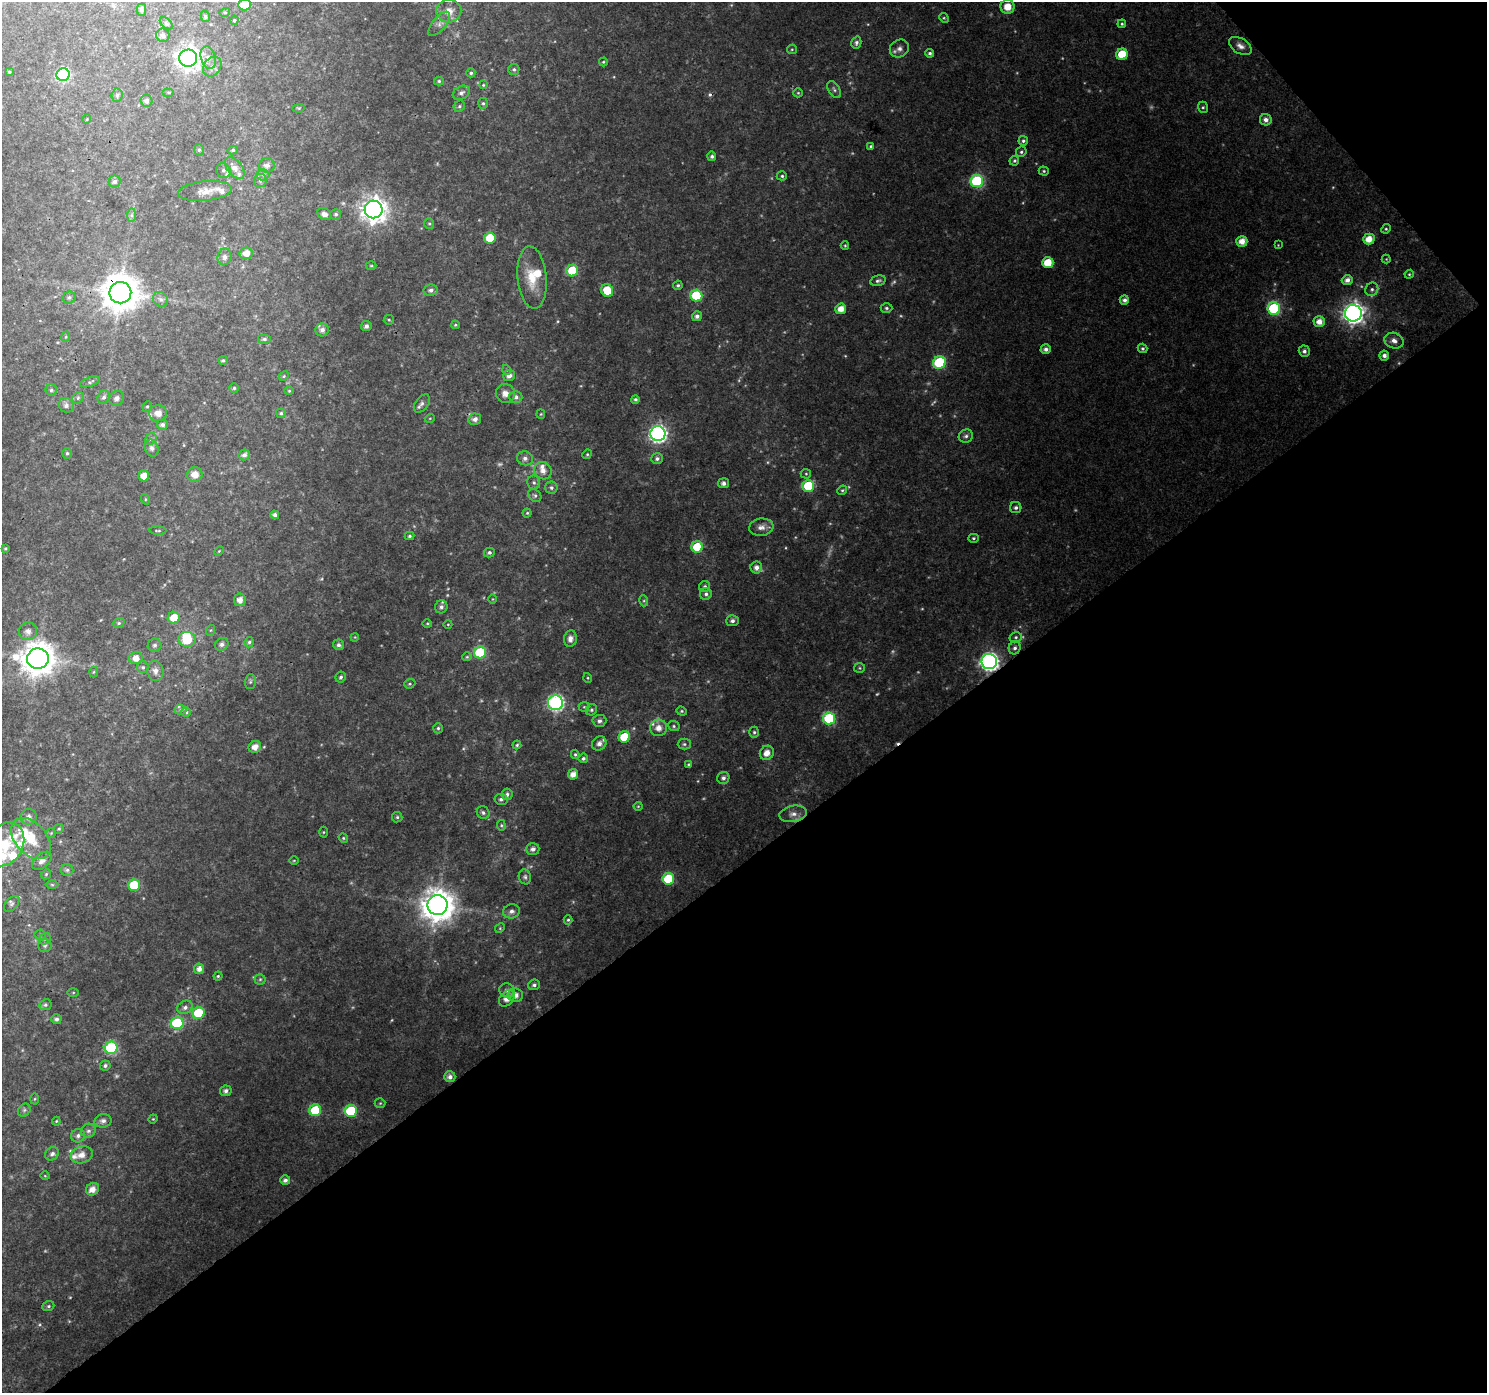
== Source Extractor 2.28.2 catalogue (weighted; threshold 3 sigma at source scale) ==
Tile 12 of 4 x 4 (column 4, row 3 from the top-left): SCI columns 4504-5988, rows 1566-2956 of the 6040 x 5978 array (HDU 1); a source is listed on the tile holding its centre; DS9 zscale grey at full resolution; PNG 1489 x 1395 px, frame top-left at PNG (2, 2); each listed source drawn as its Kron ellipse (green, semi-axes under 4 px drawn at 4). Shown black and unused: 40% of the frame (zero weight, under 3 of 4 exposures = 5% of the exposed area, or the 3 px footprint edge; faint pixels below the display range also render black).
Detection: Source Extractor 2.28.2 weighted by HDU 2 'WHT'; one run over the whole footprint, this tile lists its part. Background 0.0414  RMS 0.0039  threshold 0.0175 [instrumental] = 3 sigma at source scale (4.5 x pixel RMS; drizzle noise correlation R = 1.50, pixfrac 1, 0.0396/0.0396 arcsec/px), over >= 5 px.
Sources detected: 314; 14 too faint to see at this stretch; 1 inside a brighter object's white glare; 2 cosmic-ray / hot-pixel residue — neither listed nor drawn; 15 inside a brighter listed object's ellipse — not listed separately; the other 282 listed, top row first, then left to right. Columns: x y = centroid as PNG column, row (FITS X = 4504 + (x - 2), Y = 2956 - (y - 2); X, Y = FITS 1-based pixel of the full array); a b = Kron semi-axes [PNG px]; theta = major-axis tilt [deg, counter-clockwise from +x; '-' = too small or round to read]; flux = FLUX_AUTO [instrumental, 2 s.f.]
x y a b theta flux
245 5 6 5 - 11
1007 7 7 7 - 4.9
141 10 6 4 -90 1.2
449 11 12 11 - 3.7
225 12 5 3 - 0.4
205 16 6 4 -77 0.66
944 18 5 4 - 0.5
234 20 5 4 - 0.44
166 23 7 4 -40 0.67
439 24 15 6 50 1.8
1122 24 4 4 - 0.6
163 35 7 6 - 1.5
856 43 6 5 - 1.1
1240 46 12 7 -32 2.3
792 49 5 4 - 0.47
899 49 10 8 30 2.1
930 53 4 4 - 0.82
1122 54 6 5 - 9.6
188 58 9 8 - 280
208 58 11 7 -73 2.4
603 62 4 4 - 0.44
212 67 11 8 54 2.4
514 69 5 5 - 0.79
9 72 4 3 - 0.52
471 73 4 4 - 0.68
63 75 6 6 - 50
439 81 5 4 - 0.67
483 85 4 4 - 0.41
834 89 9 5 -58 1
169 92 6 3 0 0.45
461 93 9 6 29 1.5
798 93 5 4 - 0.48
117 95 7 5 86 0.79
146 101 6 6 - 1.5
483 103 5 5 - 0.72
459 106 6 5 - 0.76
1203 107 6 5 - 0.66
299 108 6 4 10 0.46
87 119 5 3 - 0.29
1266 120 6 5 - 1.9
1023 141 5 4 - 0.86
871 146 4 4 - 0.65
199 150 6 5 - 0.68
233 150 5 4 - 0.69
1021 152 5 5 - 0.72
712 156 5 4 - 1
1014 161 5 4 - 0.69
267 165 8 7 - 1.9
235 168 13 7 -51 3.1
223 170 8 7 - 1.3
1044 171 5 4 - 0.56
263 175 6 5 - 0.99
782 176 5 4 - 0.65
260 180 6 6 - 1.2
115 181 6 6 - 1.3
977 181 6 6 - 44
205 191 27 10 6 4.2
374 209 9 9 - 400
324 214 7 5 -33 2.3
336 214 5 5 - 0.86
131 215 7 4 90 0.82
429 224 5 5 - 0.62
1386 229 5 4 - 0.56
490 238 6 5 - 13
1369 239 6 5 - 4.6
1242 241 5 5 - 3.7
1278 245 3 3 - 0.25
845 246 4 4 - 0.43
246 253 6 6 - 3.6
224 257 8 7 - 1.4
1386 259 4 4 - 0.4
1048 263 5 5 - 8
371 266 5 3 - 0.41
572 271 6 5 - 15
1409 274 4 4 - 0.48
532 277 31 14 -85 10
1347 280 5 5 - 2
878 281 8 5 13 1
678 285 5 4 - 0.71
1372 289 7 6 - 1
431 290 7 5 10 1.3
607 290 6 5 - 9.6
120 293 11 10 - 1100
696 296 6 6 - 22
69 297 6 6 - 0.95
160 299 8 7 - 1.3
1124 300 4 4 - 1.3
886 308 6 4 -2 0.76
1274 308 6 6 - 39
841 309 5 5 - 3.8
1353 313 8 8 - 270
697 316 5 5 - 1.4
389 320 5 4 - 0.51
1319 322 5 5 - 3.5
455 325 4 4 - 0.44
366 326 5 5 - 1.4
322 330 6 6 - 1.8
65 337 5 3 - 0.38
264 339 7 5 0 0.9
1394 341 10 7 -21 2.4
1142 348 5 4 - 0.72
1046 349 5 4 - 1.6
1304 351 5 5 - 1.4
1384 355 5 5 - 1.6
223 360 5 4 - 0.65
939 363 6 6 - 31
507 370 5 3 - 0.41
509 375 6 5 - 2.1
284 376 5 4 - 0.48
90 382 10 4 17 0.81
234 388 5 5 - 0.61
51 390 5 5 - 0.81
289 391 4 4 - 0.44
505 393 9 9 - 2.6
104 397 7 6 - 1.2
516 397 6 6 - 1.4
78 398 6 5 - 0.74
116 398 8 7 - 1.3
635 399 4 4 - 0.77
422 403 10 6 52 1.5
66 405 8 7 - 1.5
147 406 5 4 - 0.58
158 413 9 8 - 3
281 413 5 4 - 0.68
541 414 4 4 - 0.41
430 418 5 3 - 0.33
475 419 6 5 - 1.8
162 425 5 5 - 1.1
658 434 7 7 - 140
966 436 7 6 - 1.2
151 439 6 5 - 0.74
152 448 9 6 -66 1.2
67 453 5 4 - 0.62
587 454 5 4 - 0.48
244 455 6 5 - 1.6
525 458 8 7 - 1.5
657 459 6 5 - 1.2
543 471 9 8 - 2.9
195 474 8 7 - 3.7
806 474 5 5 - 0.53
144 476 5 5 - 4.2
534 482 7 6 - 1.1
723 483 5 5 - 1.5
808 486 6 6 - 18
551 488 6 6 - 1.1
842 490 5 4 - 0.57
535 495 7 5 -48 0.98
145 499 5 3 - 0.43
1016 508 5 5 - 1
527 513 4 4 - 0.49
275 515 4 4 - 1.4
761 527 12 8 9 2.4
158 530 8 3 -3 0.49
409 536 5 4 - 0.6
973 538 5 4 - 0.58
697 547 6 5 - 14
5 548 4 3 - 0.46
219 551 5 3 - 0.38
489 552 5 5 - 0.91
756 567 6 6 - 2
705 587 6 5 - 0.98
706 594 6 6 - 1.1
493 599 4 3 - 0.3
240 600 6 6 - 2.5
644 601 5 3 - 0.53
441 607 6 6 - 1.2
174 618 6 5 - 6.7
732 621 6 5 - 1.4
119 623 6 4 21 0.65
427 623 5 3 - 0.38
448 624 4 3 - 0.32
211 630 5 3 - 0.38
28 631 9 9 - 2.4
355 637 4 3 - 0.32
1016 637 6 5 - 0.76
187 639 8 7 - 11
570 639 8 6 81 2.3
249 642 5 4 - 0.69
222 644 7 6 - 1.3
155 645 7 6 - 0.99
339 645 6 5 - 1.2
1015 648 7 6 - 1.1
480 652 6 6 - 23
467 657 5 4 - 0.44
136 658 6 6 - 3.4
38 659 11 10 - 820
989 662 8 7 - 160
143 667 6 6 - 0.74
860 668 5 5 - 0.56
155 671 10 8 -83 2.1
94 672 5 3 - 0.38
341 677 5 5 - 0.81
588 678 5 3 - 0.38
250 682 7 5 88 0.78
410 684 6 4 20 0.58
556 703 7 7 - 96
584 707 5 5 - 0.5
181 710 6 5 - 0.8
591 710 6 5 - 0.76
682 711 5 4 - 0.55
186 712 4 4 - 0.61
829 718 6 6 - 34
599 721 7 6 - 1.2
674 726 6 5 - 0.69
438 728 5 4 - 0.67
658 728 8 8 - 3.4
754 732 5 4 - 0.75
624 737 6 5 - 12
599 743 8 6 40 2.2
684 744 6 5 - 0.81
517 745 4 4 - 0.57
255 747 6 6 - 3.1
767 753 7 6 - 3.6
575 754 4 3 - 0.6
583 758 5 5 - 0.87
689 765 3 3 - 0.56
573 774 5 5 - 2.8
723 778 6 6 - 1.3
507 794 6 5 - 1.1
501 799 6 5 - 1
638 806 4 4 - 0.39
483 813 7 6 - 1.1
793 814 14 8 10 2.6
29 817 8 8 - 2.1
397 817 5 5 - 0.67
501 825 5 4 - 0.5
59 829 5 4 - 0.53
323 832 5 3 - 0.4
51 833 4 4 - 0.43
31 838 24 15 -48 12
343 838 5 4 - 0.51
5 844 23 18 59 15
533 849 7 6 - 1.6
294 860 5 3 - 0.32
42 861 11 7 41 2.6
67 870 6 6 - 0.95
46 874 5 4 - 0.57
525 877 7 6 - 0.95
668 879 6 6 - 17
52 885 6 4 -2 0.51
134 885 6 6 - 15
12 904 9 5 45 1.2
438 905 10 10 - 770
511 911 8 7 - 1.8
568 920 5 4 - 0.57
500 928 5 4 - 0.49
40 935 5 5 - 0.57
45 939 6 5 - 0.86
45 945 6 6 - 1.1
199 969 5 5 - 2.1
218 976 4 4 - 0.5
260 979 5 5 - 0.65
534 985 6 5 - 1.1
507 990 8 7 - 1.7
73 993 6 4 1 0.5
515 995 8 7 - 2.7
507 998 9 6 49 3.8
45 1005 6 5 - 0.86
185 1007 8 6 25 1.4
198 1013 6 6 - 18
56 1019 5 5 - 1.2
177 1023 6 6 - 30
111 1048 6 6 - 40
105 1066 5 5 - 0.89
450 1077 5 5 - 1.7
226 1091 6 5 - 1.4
35 1099 5 3 - 0.4
380 1103 5 5 - 0.5
24 1110 7 5 47 0.88
315 1110 6 6 - 19
351 1111 6 6 - 27
153 1119 4 4 - 0.39
56 1121 4 3 - 0.41
103 1121 8 7 - 1.6
88 1131 7 6 - 1.3
78 1136 7 6 - 1.4
52 1154 7 6 - 1.2
82 1155 11 8 16 3.5
45 1176 4 3 - 0.3
285 1180 5 5 - 1.3
92 1189 7 6 - 3.3
48 1306 6 5 - 0.77
Overlapping masked pixels (flux is a lower limit): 2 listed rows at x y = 120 293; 989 662
Isophote crosses this tile's border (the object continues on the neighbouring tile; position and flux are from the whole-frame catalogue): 2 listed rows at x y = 245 5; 5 844